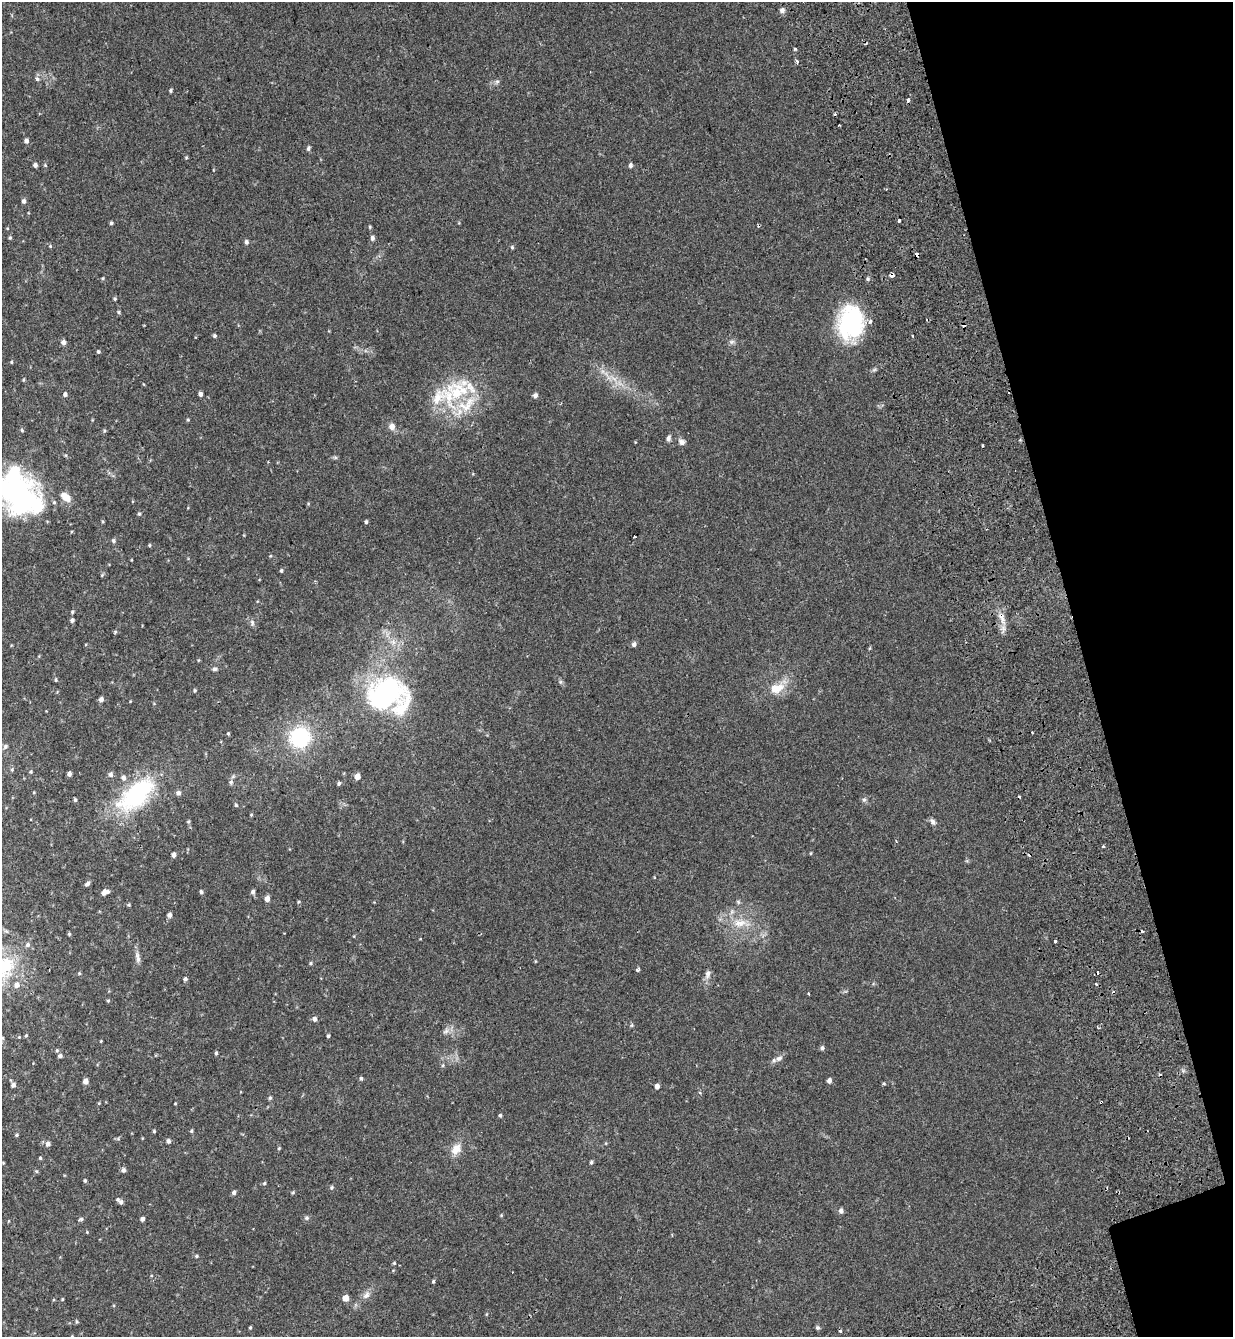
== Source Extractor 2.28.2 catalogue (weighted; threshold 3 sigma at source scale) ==
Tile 12 of 4 x 4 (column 4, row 3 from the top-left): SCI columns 3938-5168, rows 1490-2824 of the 5465 x 5645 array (HDU 1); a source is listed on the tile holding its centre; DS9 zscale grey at full resolution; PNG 1235 x 1339 px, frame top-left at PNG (2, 2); no overlay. Shown black and unused: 13% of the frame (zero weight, under 2 of 3 exposures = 11% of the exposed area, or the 3 px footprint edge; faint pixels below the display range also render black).
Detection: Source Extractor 2.28.2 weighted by HDU 2 'WHT'; one run over the whole footprint, this tile lists its part. Background 0.0335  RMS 0.005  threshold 0.0223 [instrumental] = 3 sigma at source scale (4.5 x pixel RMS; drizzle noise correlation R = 1.50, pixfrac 1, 0.0396/0.0396 arcsec/px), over >= 5 px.
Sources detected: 199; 3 inside a brighter object's white glare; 15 cosmic-ray / hot-pixel residue — not listed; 11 inside a brighter listed object's ellipse — not listed separately; the other 170 listed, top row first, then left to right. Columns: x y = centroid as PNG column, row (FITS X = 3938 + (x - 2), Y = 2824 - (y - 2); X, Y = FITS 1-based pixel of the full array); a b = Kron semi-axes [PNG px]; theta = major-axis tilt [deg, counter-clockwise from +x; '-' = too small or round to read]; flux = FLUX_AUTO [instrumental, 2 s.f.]
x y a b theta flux
782 10 7 6 - 1.4
795 49 3 3 - 1.1
796 61 5 3 - 0.96
37 79 7 5 -59 1
497 82 7 5 42 0.97
170 91 4 4 - 0.63
908 100 4 3 - 1.8
26 141 5 4 - 1.4
308 148 6 4 74 0.94
186 158 5 3 - 0.39
35 165 4 4 - 1.4
45 165 4 4 - 0.47
630 165 5 4 - 1.1
24 201 5 4 - 1.2
899 220 3 3 - 1.3
111 223 4 4 - 0.71
10 238 5 4 - 0.56
372 238 6 5 - 1.3
246 242 5 4 - 1.1
50 246 5 4 - 0.47
512 247 5 4 - 0.62
916 255 5 3 - 2.1
892 275 4 3 - 3.8
103 278 4 4 - 0.49
868 279 5 5 - 0.78
115 299 5 4 - 0.59
118 312 5 4 - 0.58
851 322 38 27 85 41
214 336 5 4 - 0.69
63 342 6 5 - 1.7
732 342 7 6 - 1.1
98 352 4 4 - 0.62
11 362 4 4 - 0.42
614 379 12 5 -36 2.9
23 380 5 3 - 0.42
457 393 24 17 -42 18
65 394 5 5 - 1.1
200 394 5 4 - 1.3
535 395 5 5 - 1.4
438 397 35 15 50 11
188 420 4 4 - 0.48
392 426 8 7 - 2.3
22 430 5 4 - 0.54
104 431 5 3 - 0.52
668 438 7 5 68 1.4
682 442 9 7 -41 1.6
335 457 7 4 0 0.68
19 494 51 38 -23 84
139 514 4 4 - 0.55
102 521 5 3 - 0.47
366 522 4 3 - 0.83
634 537 3 3 - 0.95
113 541 5 5 - 0.79
149 545 4 4 - 0.47
281 571 5 3 - 0.61
102 575 6 3 46 0.47
72 612 5 4 - 0.5
1002 617 17 7 -73 4.1
72 620 5 4 - 1
252 623 9 5 -81 1.2
115 632 6 3 47 0.54
634 644 6 5 - 1.3
214 669 7 5 2 0.9
56 680 5 3 - 0.51
560 682 6 4 71 0.63
779 688 19 11 47 6.2
195 690 5 5 - 0.6
387 695 27 22 -12 110
101 699 5 5 - 1.6
228 734 4 3 - 0.48
300 737 20 19 - 32
5 747 7 6 - 1.1
12 769 5 5 - 0.65
31 772 5 4 - 0.55
69 774 4 4 - 1.5
110 774 6 6 - 1.5
357 777 5 4 - 4.2
231 782 6 5 - 0.88
339 783 5 4 - 0.76
178 793 5 5 - 1.4
136 795 46 22 41 52
75 800 5 3 - 0.66
864 800 7 5 68 0.98
236 805 4 4 - 0.58
251 815 4 4 - 0.44
188 822 5 4 - 0.57
933 822 10 6 -49 1.4
1103 846 3 3 - 0.7
811 853 5 3 - 0.38
174 855 4 4 - 1.6
87 884 7 4 37 1.1
105 892 8 5 21 2.5
201 892 5 4 - 0.78
253 892 5 5 - 1
267 898 5 5 - 2.7
299 902 5 4 - 0.51
738 902 6 5 - 0.72
129 905 5 4 - 0.49
169 915 5 5 - 1.7
740 923 26 11 -3 8.1
69 934 4 4 - 0.58
1055 941 3 3 - 1.3
138 959 10 6 -82 1.7
311 963 5 4 - 0.6
2 967 38 34 35 37
638 970 4 3 - 1
79 973 5 5 - 0.46
707 974 13 7 82 2.1
185 979 5 4 - 0.88
1096 984 3 2 - 1.6
809 994 3 2 - 0.48
108 1000 5 3 - 0.44
314 1019 6 5 - 1.5
632 1025 6 4 71 0.53
446 1031 10 6 53 1.8
26 1035 4 4 - 0.51
328 1036 4 3 - 0.68
19 1037 4 4 - 0.35
2 1038 5 3 - 0.52
822 1048 5 5 - 1.2
57 1050 5 4 - 0.59
216 1053 5 4 - 0.63
60 1056 5 4 - 1.1
779 1058 11 7 31 1.9
443 1065 5 4 - 0.57
361 1078 5 4 - 0.71
85 1081 5 5 - 2.5
829 1081 5 5 - 1.5
884 1084 5 3 - 0.48
13 1085 5 5 - 1.3
657 1086 5 5 - 1.7
270 1098 5 4 - 0.69
1101 1102 3 2 - 0.52
99 1103 5 4 - 0.41
175 1104 4 3 - 0.32
500 1115 4 3 - 0.74
154 1131 4 4 - 0.52
191 1131 5 4 - 0.56
17 1135 5 4 - 0.57
168 1141 5 5 - 1.1
48 1144 6 6 - 1.5
279 1148 5 4 - 0.5
456 1149 15 11 59 4.8
40 1158 4 4 - 0.54
591 1162 4 4 - 0.75
3 1163 5 3 - 0.34
123 1170 5 5 - 1.3
36 1171 5 4 - 0.6
85 1181 5 4 - 0.63
264 1183 5 4 - 0.56
332 1187 5 5 - 0.73
234 1192 5 5 - 1.2
293 1192 5 4 - 0.49
121 1202 5 5 - 1
841 1211 6 5 - 1.6
501 1215 5 4 - 0.42
306 1218 6 6 - 1
81 1219 7 4 15 0.77
142 1219 4 4 - 1.3
87 1232 4 4 - 0.34
672 1235 4 3 - 0.45
196 1256 5 4 - 0.6
394 1263 4 4 - 0.52
433 1281 5 3 - 0.59
366 1295 13 7 55 2.5
345 1298 5 5 - 4.4
62 1299 5 3 - 0.39
76 1322 5 4 - 0.61
250 1327 4 3 - 0.52
817 1328 5 5 - 0.75
Overlapping masked pixels (flux is a lower limit): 4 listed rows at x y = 916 255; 892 275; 1002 617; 1101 1102
Isophote crosses this tile's border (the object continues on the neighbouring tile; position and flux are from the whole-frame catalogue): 2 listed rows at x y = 19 494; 2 967